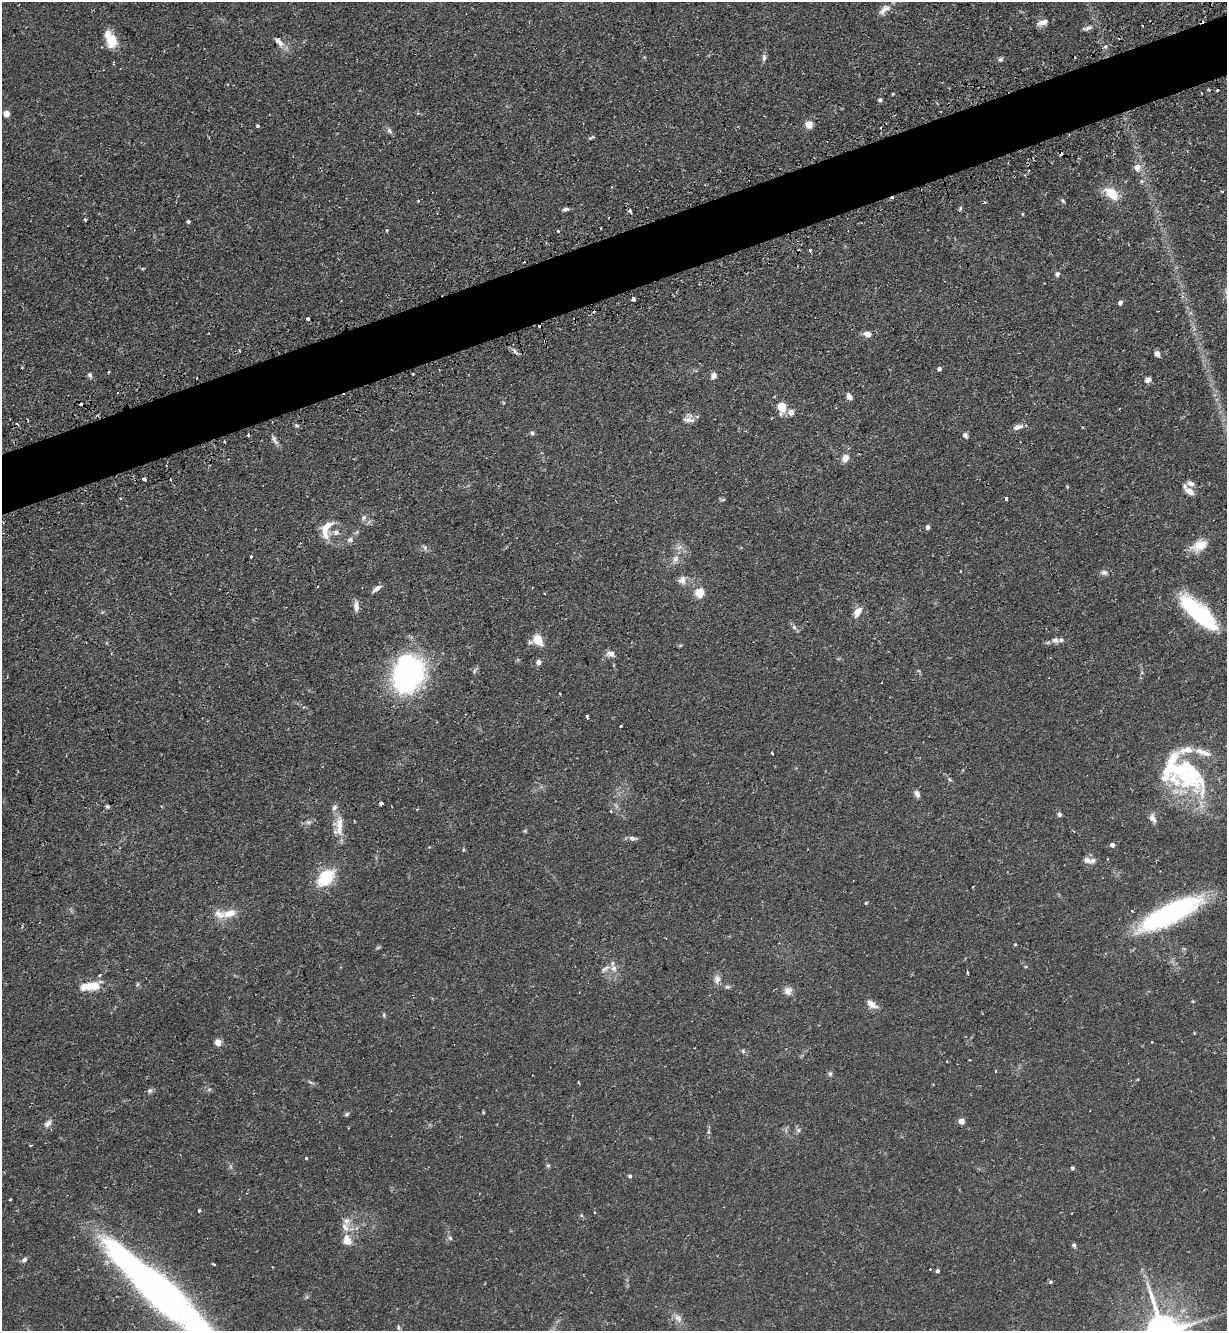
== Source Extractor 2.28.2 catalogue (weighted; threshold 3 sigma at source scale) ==
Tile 10 of 4 x 4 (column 2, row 3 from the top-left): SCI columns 1395-2619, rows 1366-2694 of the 5366 x 5390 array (HDU 1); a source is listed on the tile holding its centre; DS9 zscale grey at full resolution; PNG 1229 x 1333 px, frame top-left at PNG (2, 2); no overlay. Shown black and unused: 5% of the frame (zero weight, under 2 of 3 exposures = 4% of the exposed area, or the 3 px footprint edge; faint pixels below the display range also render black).
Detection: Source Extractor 2.28.2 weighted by HDU 2 'WHT'; one run over the whole footprint, this tile lists its part. Background 0.0647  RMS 0.0051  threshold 0.023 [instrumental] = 3 sigma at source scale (4.5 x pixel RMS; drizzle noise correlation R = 1.50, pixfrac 1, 0.05/0.05 arcsec/px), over >= 5 px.
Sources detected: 183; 2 inside a brighter object's white glare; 11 cosmic-ray / hot-pixel residue — not listed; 16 inside a brighter listed object's ellipse — not listed separately; the other 154 listed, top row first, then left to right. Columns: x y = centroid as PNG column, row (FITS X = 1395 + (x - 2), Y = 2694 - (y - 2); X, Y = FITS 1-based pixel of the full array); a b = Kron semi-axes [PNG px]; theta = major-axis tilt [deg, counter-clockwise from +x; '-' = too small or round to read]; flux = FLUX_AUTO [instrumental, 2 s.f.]
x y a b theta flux
885 9 20 9 41 3.8
1043 22 14 7 15 3.1
1087 28 15 4 14 1.6
109 39 21 11 -73 8.2
279 42 15 7 -45 3.1
1106 46 3 3 - 3.1
764 57 9 5 -85 1.5
1000 59 6 6 - 1
114 63 5 2 - 0.48
1201 93 2 2 - 0.39
892 94 5 3 - 0.36
880 100 4 4 - 1.2
6 114 4 4 - 7.9
809 124 5 5 - 14
258 126 3 3 - 1.5
389 131 10 5 -52 1.4
592 137 8 3 34 0.74
1061 154 4 4 - 1.6
1137 167 10 9 - 3.7
1142 181 5 5 - 0.79
1111 193 18 12 -37 9.5
892 198 3 3 - 1.2
418 201 3 3 - 0.45
1063 201 7 4 -54 0.72
565 209 7 5 17 1.3
960 209 7 4 64 0.74
1022 214 5 3 - 0.43
85 220 3 3 - 0.61
188 221 4 3 - 2.1
386 230 4 3 - 0.88
557 231 3 3 - 1.3
810 250 3 3 - 1.2
143 268 5 3 - 0.45
1057 274 7 6 - 1.3
633 298 4 3 - 8.6
1120 302 5 4 - 1.6
308 319 3 3 - 4.1
868 334 10 7 -21 2.8
515 352 10 5 -48 1.4
1157 354 6 5 - 2.5
939 369 4 4 - 1.5
439 370 2 2 - 0.44
108 372 4 3 - 0.39
413 374 3 3 - 0.61
90 375 5 5 - 1.4
714 376 9 7 63 2.1
1148 380 7 6 - 2.2
849 396 9 6 -57 2
781 407 9 6 -79 11
791 413 7 7 - 2.6
689 419 12 11 - 3
297 426 6 4 -20 0.74
1018 427 13 6 15 2.6
532 433 6 5 - 0.99
965 435 7 6 - 1.5
249 436 3 3 - 1.6
274 440 13 5 -62 1.9
224 441 2 2 - 0.54
845 458 8 6 61 3.7
144 479 4 3 - 5.7
170 479 3 2 - 0.49
1191 484 10 6 -14 2
1189 491 11 7 -31 3.6
1006 498 4 3 - 1.6
723 500 8 3 9 0.66
364 518 7 5 68 1.3
927 527 4 4 - 2
326 529 23 10 71 9.3
336 532 8 7 - 2
350 540 8 7 - 1.6
1199 545 20 12 24 7.7
425 548 8 6 -60 1.4
251 556 3 3 - 0.97
675 559 10 8 61 2.5
1104 572 9 6 -20 1.6
682 580 12 10 74 3
376 589 11 5 35 2.3
700 593 5 5 - 20
356 606 13 6 -86 2.9
858 612 14 8 57 4
1199 613 48 16 -43 45
794 627 7 6 - 1.3
538 640 10 9 - 9.9
1055 640 8 7 - 1.9
680 646 6 3 20 0.53
611 654 9 7 -12 3.1
539 662 6 5 - 2.3
407 674 44 33 78 88
587 717 4 3 - 1.2
621 726 3 3 - 1.1
772 754 3 3 - 2
1190 777 50 31 84 40
949 779 7 4 -32 0.74
917 794 9 5 -63 2.1
381 803 4 3 - 2.2
107 806 5 4 - 0.82
417 809 3 3 - 0.42
611 811 4 2 - 0.44
1059 814 6 5 - 1
1153 818 13 8 -66 2.4
308 822 8 6 19 1.5
339 828 26 13 84 7.4
632 838 11 6 -9 1.6
1112 845 4 4 - 1.9
463 850 5 3 - 0.52
1087 860 13 8 -22 2.5
326 878 19 12 45 22
866 903 4 4 - 0.47
1132 911 4 2 - 0.37
229 913 21 10 16 6.9
1170 914 66 19 27 83
1015 944 4 3 - 0.48
614 968 8 8 - 2.4
605 969 13 5 36 2
967 973 3 2 - 0.51
717 979 12 9 87 2.7
137 984 6 4 89 0.71
94 986 15 10 15 8.9
788 991 11 10 - 2.9
1193 1001 5 3 - 0.42
872 1004 17 8 -38 3.7
384 1015 6 4 -90 0.68
1194 1033 4 3 - 0.38
218 1042 5 4 - 7.5
1152 1042 3 2 - 0.4
743 1051 6 5 - 0.83
969 1060 3 2 - 0.46
995 1071 3 3 - 0.95
830 1074 7 5 -90 0.98
578 1082 3 3 - 0.48
209 1089 6 4 19 0.72
150 1091 6 6 - 1.2
1090 1110 3 2 - 0.34
347 1114 7 4 27 0.81
962 1121 4 4 - 5.5
48 1123 11 7 38 2.2
799 1130 6 4 -70 0.92
709 1132 6 4 -70 0.74
306 1158 3 3 - 0.73
548 1165 6 4 0 0.67
1072 1168 5 4 - 0.69
630 1176 5 4 - 0.89
199 1210 3 3 - 0.88
345 1227 13 8 -54 3.7
450 1238 6 6 - 0.98
347 1240 14 11 -72 5.2
1074 1245 5 4 - 1.2
24 1260 7 5 32 1.3
930 1269 3 2 - 0.4
938 1271 4 3 - 1.2
1051 1282 5 4 - 0.67
163 1293 127 21 -42 330
678 1318 13 7 -45 2.9
398 1328 7 5 -88 0.85
Overlapping masked pixels (flux is a lower limit): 2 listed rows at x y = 1061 154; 892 198
Isophote crosses this tile's border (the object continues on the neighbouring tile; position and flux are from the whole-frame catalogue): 1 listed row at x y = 163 1293